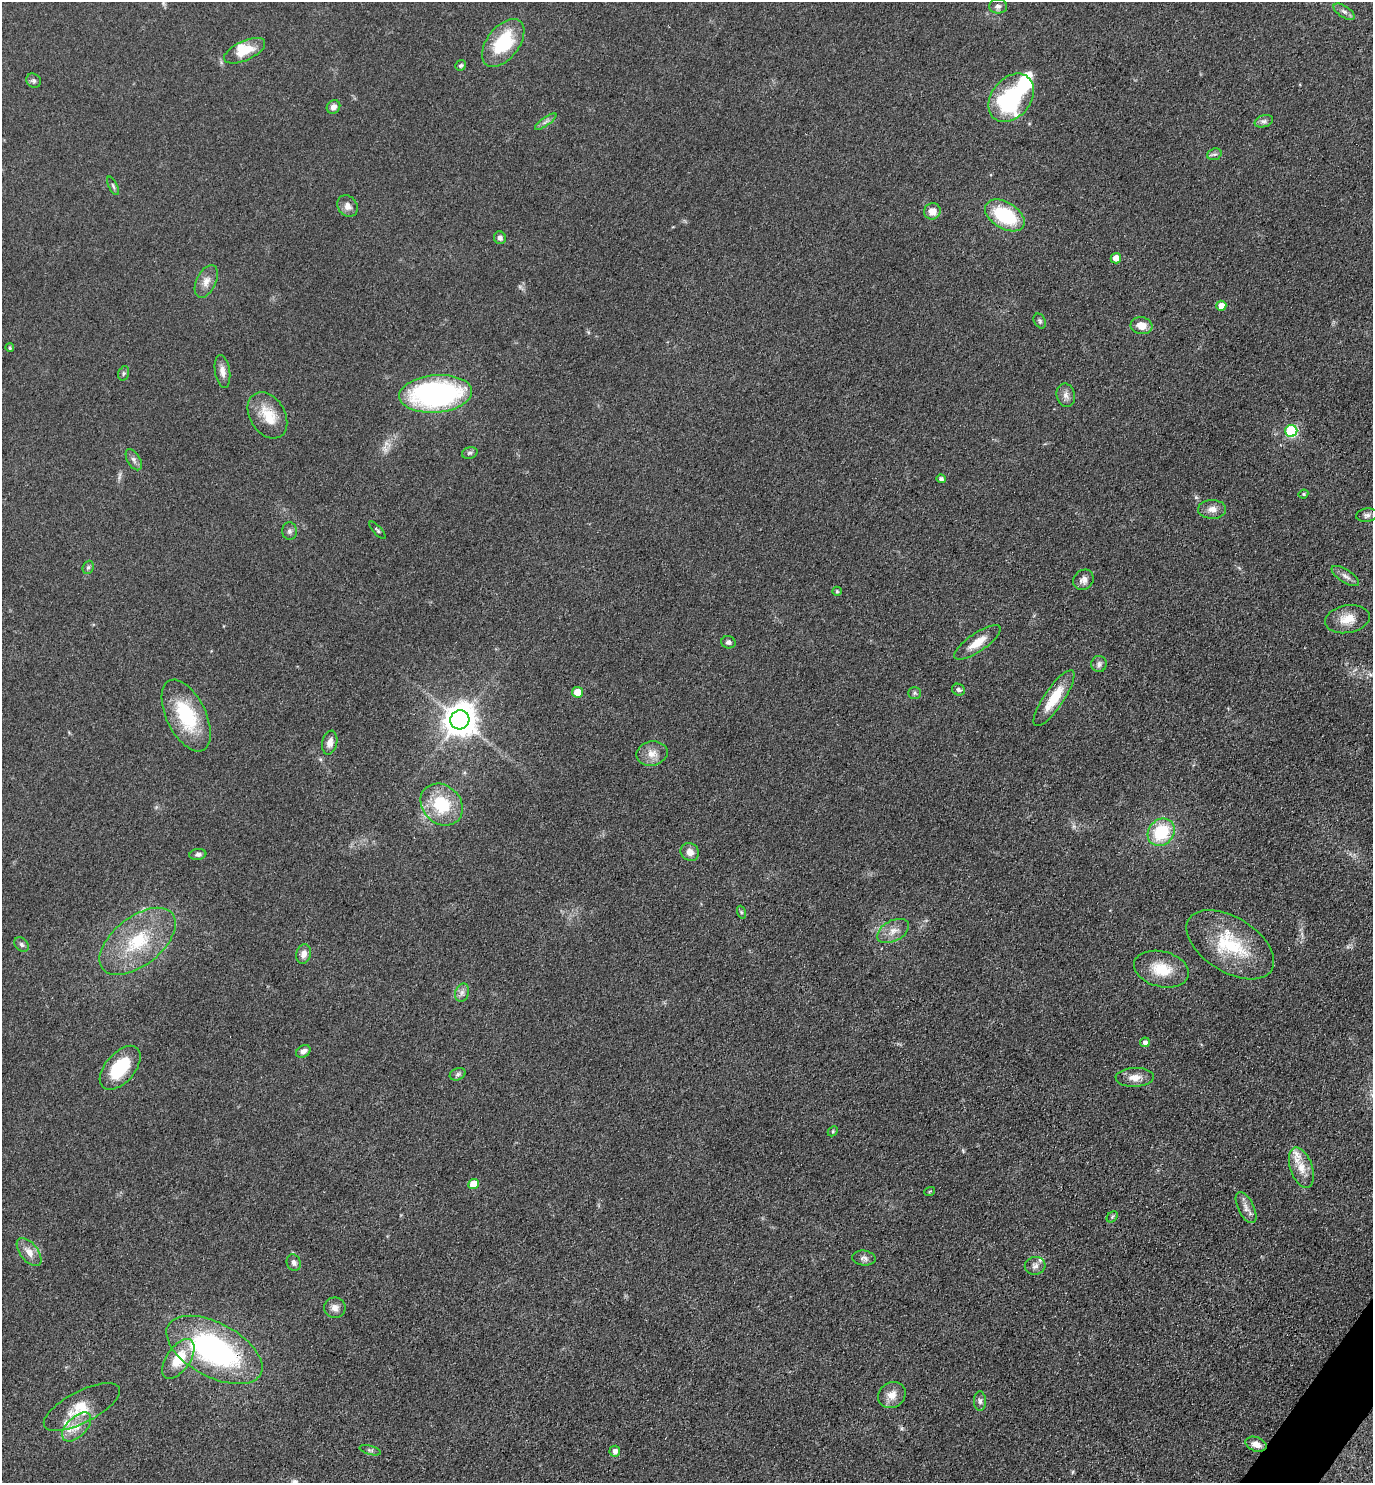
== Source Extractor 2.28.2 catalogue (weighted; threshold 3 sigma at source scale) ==
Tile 6 of 4 x 4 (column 2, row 2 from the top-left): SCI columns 1675-3045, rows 2973-4453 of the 5948 x 5943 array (HDU 1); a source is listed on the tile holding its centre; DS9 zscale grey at full resolution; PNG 1375 x 1485 px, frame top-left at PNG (2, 2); each listed source drawn as its Kron ellipse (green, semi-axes under 4 px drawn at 4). Shown black and unused: <1% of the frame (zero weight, under 3 of 4 exposures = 1% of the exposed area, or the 3 px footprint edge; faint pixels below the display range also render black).
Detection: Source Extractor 2.28.2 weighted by HDU 2 'WHT'; one run over the whole footprint, this tile lists its part. Background 0.0754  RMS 0.0071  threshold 0.0319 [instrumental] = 3 sigma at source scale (4.5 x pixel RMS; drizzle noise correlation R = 1.50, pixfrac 1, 0.05/0.05 arcsec/px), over >= 5 px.
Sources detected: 96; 7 inside a brighter listed object's ellipse — not listed separately; the other 89 listed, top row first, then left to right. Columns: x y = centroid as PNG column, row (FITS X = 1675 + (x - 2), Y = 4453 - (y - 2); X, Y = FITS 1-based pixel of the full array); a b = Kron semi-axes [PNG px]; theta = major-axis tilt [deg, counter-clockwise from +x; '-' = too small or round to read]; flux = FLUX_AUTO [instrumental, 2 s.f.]
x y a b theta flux
998 6 9 7 1 2.6
1344 12 12 5 -34 2.7
503 43 27 16 52 39
245 51 22 9 25 14
461 65 6 5 - 1.3
34 81 8 6 -42 1.7
1011 98 27 19 51 81
333 107 7 6 - 3.8
1264 121 9 6 17 2.3
546 122 13 4 36 2.2
1214 154 7 5 18 1.8
113 186 10 4 -64 1.4
348 206 11 9 -54 4.8
932 211 8 8 - 6.2
1005 215 22 13 -31 46
500 238 6 6 - 2.3
1116 258 5 5 - 5.5
206 281 17 9 64 6.2
1221 306 5 5 - 6.8
1040 321 8 5 -62 1.5
1141 326 11 8 -8 8.3
10 348 4 4 - 0.98
222 371 16 7 -81 5
124 373 7 5 73 1.5
436 394 36 18 5 160
1066 395 12 9 -78 4
267 415 25 17 -59 18
1291 431 6 6 - 61
470 453 8 5 17 1.7
134 460 12 6 -59 2.6
941 479 4 4 - 1.9
1303 494 5 3 - 0.92
1212 509 14 9 -1 5.5
1367 515 10 6 10 2.4
377 530 11 3 -48 1.1
289 531 9 7 90 2.1
88 567 7 5 67 1.5
1345 576 16 6 -33 3.5
1083 580 11 9 41 3.8
837 591 5 4 - 0.76
1347 619 22 14 10 12
728 642 7 6 - 2.2
977 642 27 9 34 11
1099 664 8 8 - 2.6
958 690 7 5 -27 1.9
577 692 5 5 - 13
915 693 6 5 - 1.4
1054 698 33 10 56 20
186 715 39 19 -64 44
460 720 9 9 - 1300
330 743 12 7 77 4.8
652 753 16 12 11 7.6
442 805 23 19 -44 33
1161 832 14 12 46 35
690 852 9 8 - 5.2
198 854 8 5 7 2.1
741 912 7 4 -71 1.1
893 931 17 10 28 7.1
138 941 45 24 38 45
21 945 8 6 -45 2
1230 945 49 27 -32 47
304 954 10 7 76 4.9
1161 969 28 17 -14 20
462 993 9 6 74 2.8
1145 1042 5 4 - 2.7
303 1051 8 5 34 3.4
120 1068 26 15 49 35
458 1074 8 6 21 1.8
1135 1077 19 9 1 7.2
833 1131 6 4 47 0.99
1301 1168 21 11 -71 10
473 1184 5 5 - 15
930 1191 5 3 - 0.63
1246 1208 17 8 -64 4.7
1112 1217 6 4 46 1.1
29 1252 16 8 -51 6.9
864 1258 11 7 -6 2.8
294 1263 8 7 - 2.4
1035 1266 10 9 - 3.4
335 1308 10 10 - 4.4
214 1350 52 27 -28 150
178 1359 23 11 55 21
892 1395 14 12 33 7.4
980 1401 10 6 -89 2.3
82 1407 42 15 27 19
77 1427 18 10 45 8.8
1256 1444 11 7 -20 5.7
370 1450 11 4 -15 1.5
615 1451 5 5 - 3.6
Overlapping masked pixels (flux is a lower limit): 1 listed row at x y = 214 1350